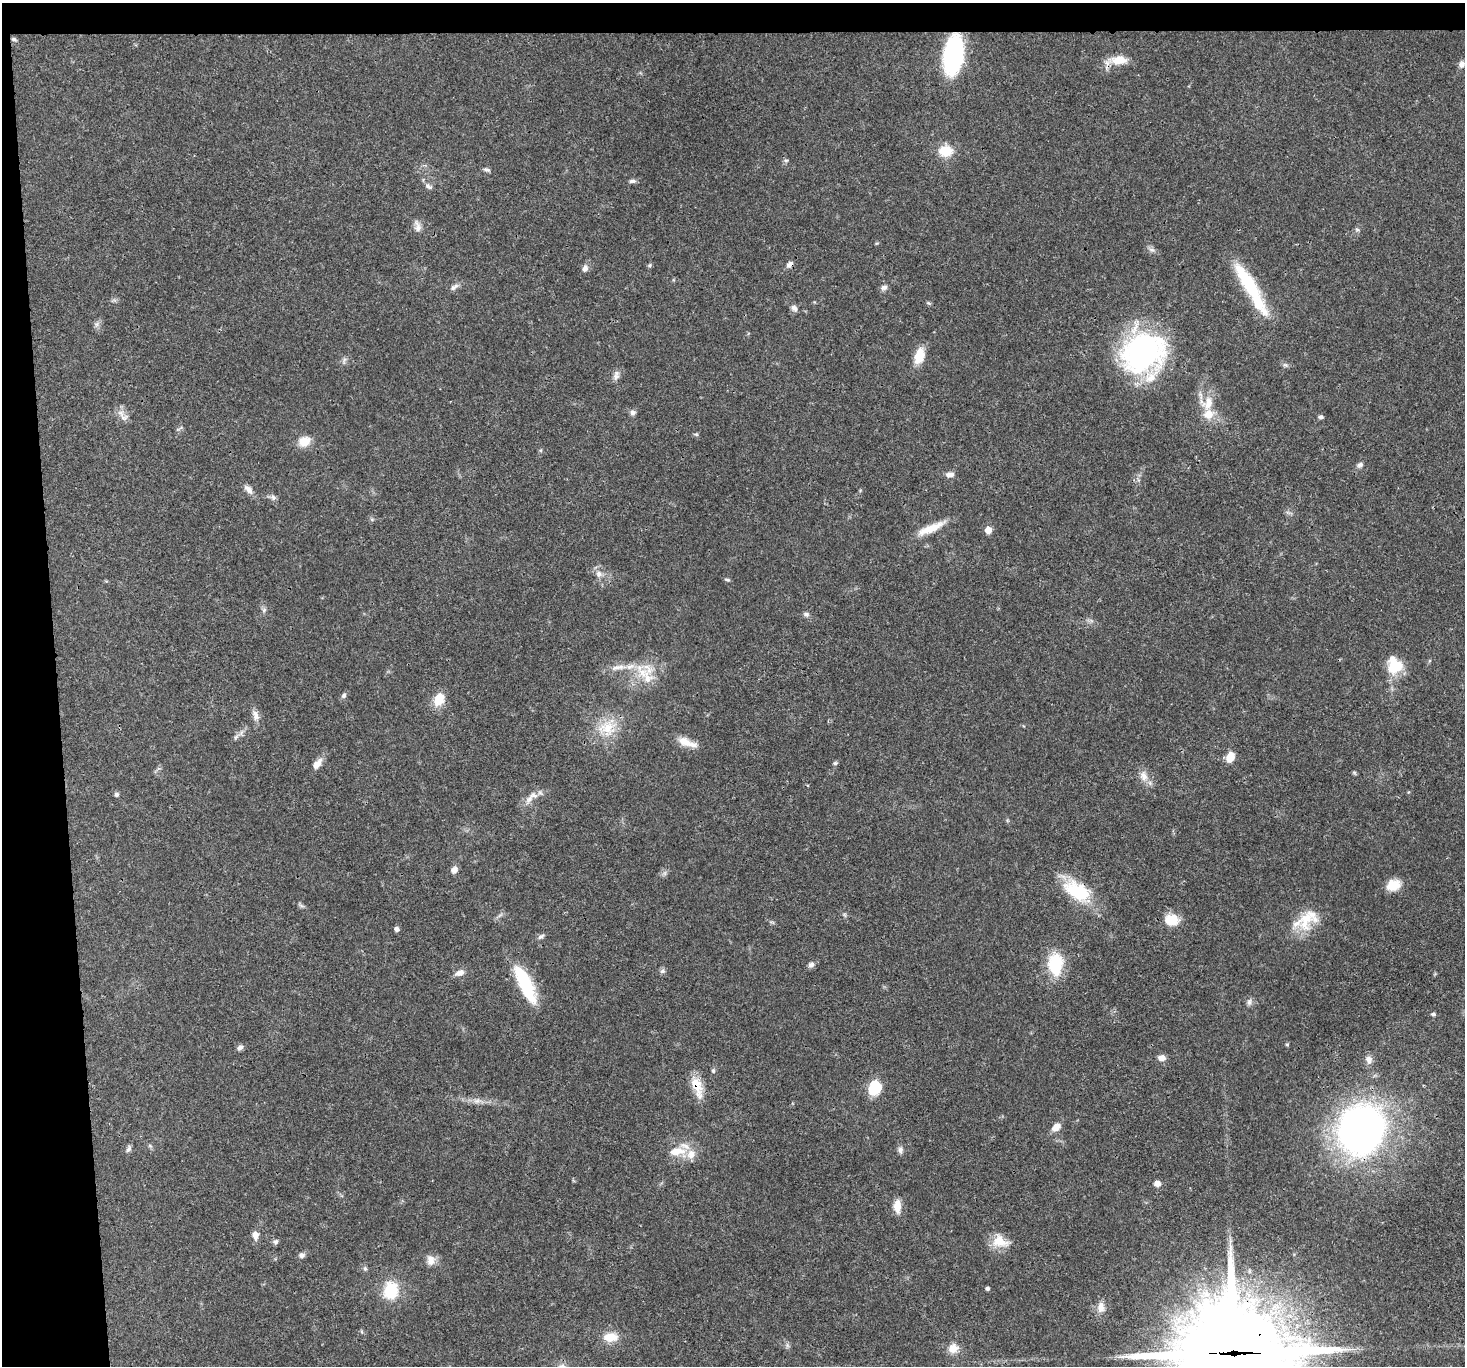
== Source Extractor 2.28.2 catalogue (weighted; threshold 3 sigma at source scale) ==
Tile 1 of 3 x 3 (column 1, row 1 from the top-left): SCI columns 2-1464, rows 2876-4239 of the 4390 x 4366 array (HDU 1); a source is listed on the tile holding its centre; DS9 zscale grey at full resolution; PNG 1467 x 1368 px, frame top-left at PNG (2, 3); no overlay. Shown black and unused: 6% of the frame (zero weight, under 3 of 4 exposures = <1% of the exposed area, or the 3 px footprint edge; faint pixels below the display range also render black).
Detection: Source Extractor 2.28.2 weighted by HDU 2 'WHT'; one run over the whole footprint, this tile lists its part. Background 0.0299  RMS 0.0024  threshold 0.0107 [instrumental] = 3 sigma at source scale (4.5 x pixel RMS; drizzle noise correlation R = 1.50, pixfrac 1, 0.05/0.05 arcsec/px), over >= 5 px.
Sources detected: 108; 1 inside a brighter object's white glare — not listed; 5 inside a brighter listed object's ellipse — not listed separately; the other 102 listed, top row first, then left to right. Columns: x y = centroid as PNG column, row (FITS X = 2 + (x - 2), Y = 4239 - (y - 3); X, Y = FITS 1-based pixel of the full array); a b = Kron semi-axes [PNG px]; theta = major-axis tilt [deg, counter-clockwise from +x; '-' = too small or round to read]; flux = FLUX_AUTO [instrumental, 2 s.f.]
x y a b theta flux
14 39 7 5 -28 0.43
953 55 25 12 81 48
1119 60 22 12 3 3.9
1462 64 10 9 - 1.1
945 151 15 12 1 5.1
786 160 6 4 -1 0.36
486 170 9 5 -16 0.56
632 181 9 5 2 0.63
429 186 11 6 -33 0.87
417 226 17 7 -73 1.3
1357 229 6 4 -2 0.38
1152 250 9 4 -1 0.65
789 264 9 6 44 0.98
649 265 6 5 - 0.36
585 268 10 7 70 1
1248 283 62 13 -57 15
454 287 13 6 35 1
884 287 8 7 - 0.88
928 303 7 4 -12 0.35
794 308 9 7 -53 0.86
97 324 7 4 71 0.6
1143 352 43 39 36 56
919 356 15 9 72 5.1
344 360 10 4 68 0.57
1285 365 8 6 -20 0.54
616 375 14 7 78 1.1
1208 403 21 15 61 4.5
633 412 7 6 - 0.79
124 417 13 8 20 1.2
1321 417 6 5 - 0.47
304 441 13 11 22 3.3
1360 465 8 6 35 0.77
950 474 11 6 7 1.1
248 489 14 7 -48 1.4
273 497 7 7 - 0.74
931 528 37 9 24 4.5
988 530 6 5 - 2.4
599 574 9 8 - 1.4
727 580 8 4 -18 0.37
264 610 7 5 47 0.53
806 614 8 6 -19 0.64
1395 666 20 16 19 6
618 667 27 7 8 2.9
647 677 25 13 -72 4.9
344 695 8 6 58 0.63
439 699 16 11 62 4.4
255 715 15 8 -75 1.5
607 727 27 20 7 7.3
236 737 9 5 59 0.69
684 742 20 11 -23 3
1230 757 11 8 69 2.8
835 763 6 5 - 0.38
317 764 16 8 54 1.8
1354 772 6 4 -19 0.31
1144 776 15 10 -81 2.1
116 794 5 4 - 0.6
530 799 16 8 52 1.9
454 870 7 6 - 1.4
665 873 7 4 72 0.51
1393 885 17 13 18 3.5
1077 891 35 20 -32 13
845 915 7 4 -71 0.36
1171 919 17 13 -4 4.2
1307 919 34 21 47 7.9
397 929 5 5 - 0.81
541 936 10 5 36 0.6
1055 964 25 16 -90 10
811 965 8 6 41 0.91
662 971 7 6 - 0.6
460 973 12 7 22 1.5
525 984 46 14 -64 13
1249 1002 10 6 75 0.73
1433 1014 4 4 - 0.55
1287 1044 5 4 - 0.31
240 1047 9 6 47 0.77
1162 1058 9 7 -1 1.4
1369 1059 11 9 -81 1.3
713 1071 6 5 - 0.43
697 1087 31 11 -73 4.6
875 1087 15 13 78 7.2
477 1101 11 6 -8 1.2
1056 1127 11 7 44 2
1361 1129 36 31 64 130
150 1146 6 4 -19 0.35
129 1149 10 5 60 0.65
900 1150 10 7 -83 0.81
677 1151 23 10 6 4.4
1157 1183 6 5 - 1.8
897 1206 16 9 -88 2.5
255 1235 11 8 -85 1.5
1000 1241 21 15 -16 4.3
276 1242 7 6 - 0.63
302 1255 8 7 - 0.77
431 1260 14 10 -89 1.8
365 1269 7 5 -69 0.43
987 1288 4 4 - 0.59
391 1290 19 15 83 8.6
1101 1307 15 9 89 1.8
611 1337 20 11 2 3.5
787 1345 7 4 -72 0.49
953 1348 15 13 24 2.4
1233 1354 41 39 -53 3500
Overlapping masked pixels (flux is a lower limit): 6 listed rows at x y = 953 55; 789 264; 1248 283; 1077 891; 697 1087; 1233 1354
Isophote crosses this tile's border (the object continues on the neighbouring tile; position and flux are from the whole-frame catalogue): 1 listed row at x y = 1233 1354